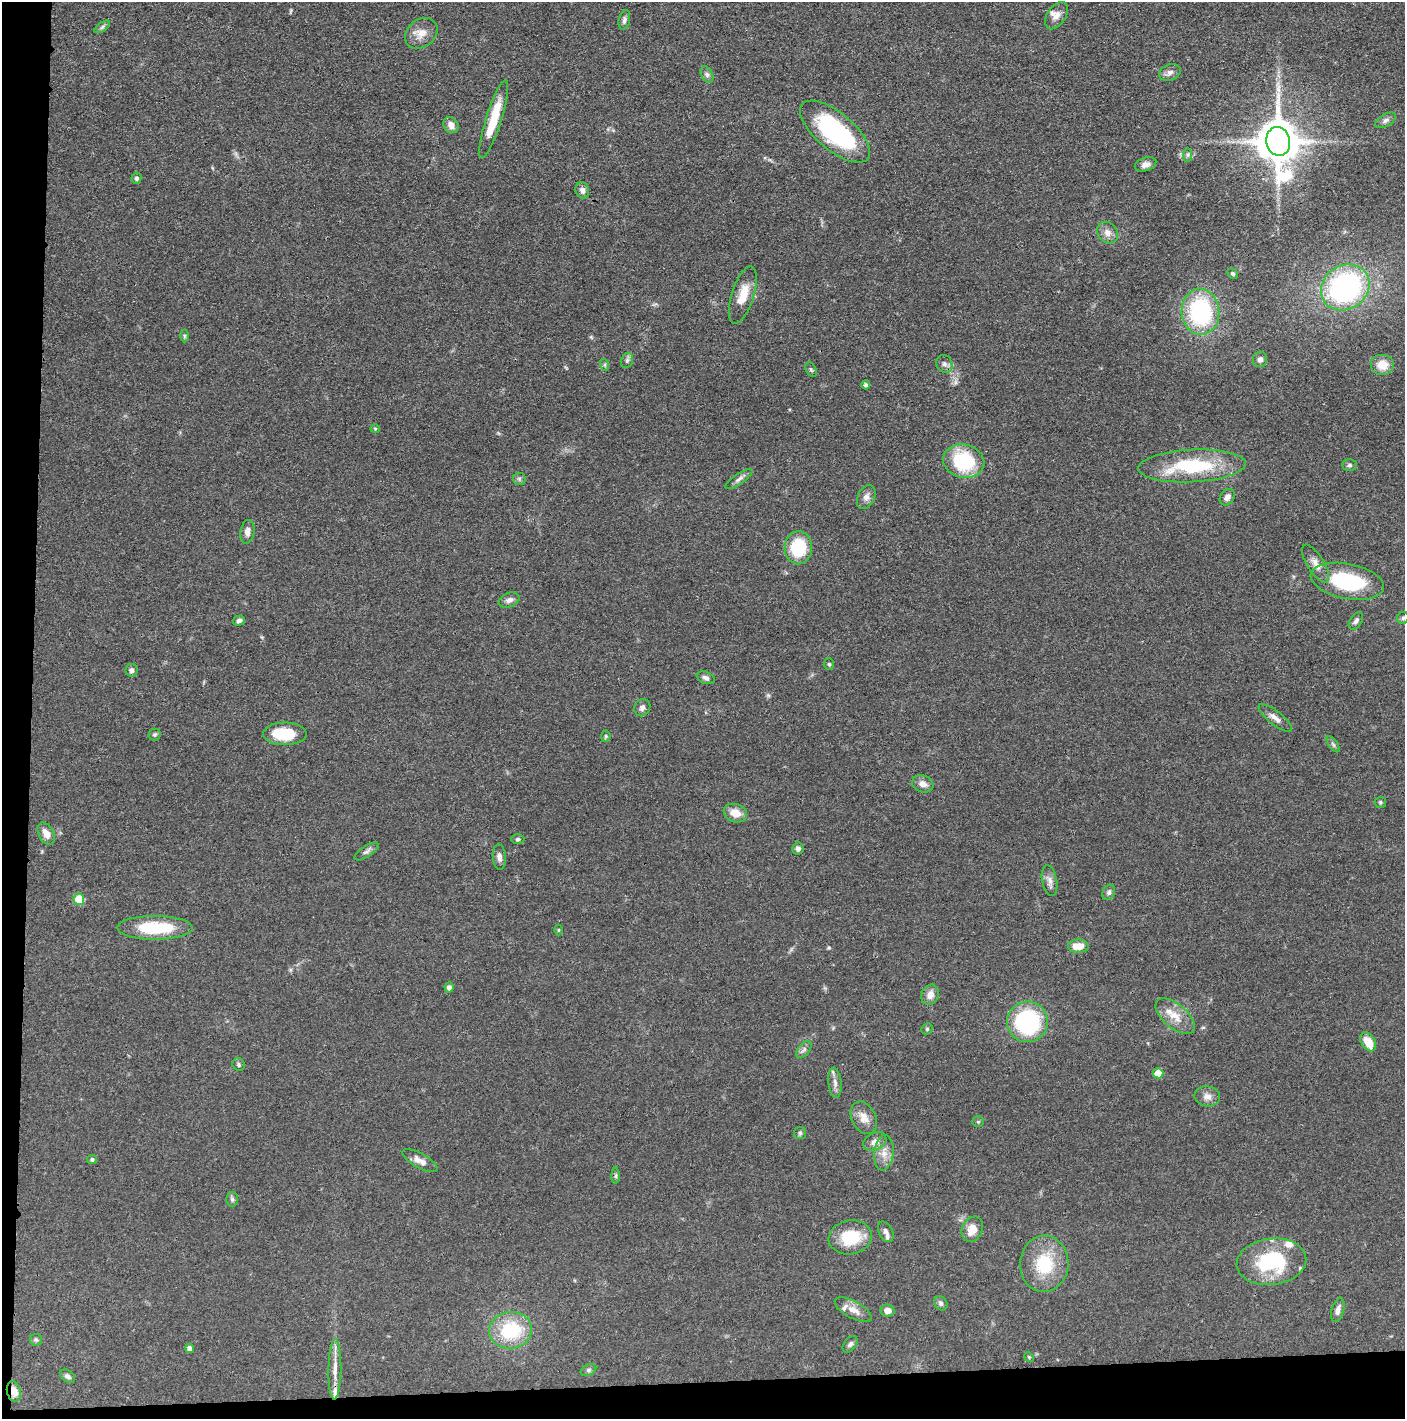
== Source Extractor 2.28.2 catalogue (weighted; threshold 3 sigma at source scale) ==
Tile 7 of 3 x 3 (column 1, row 3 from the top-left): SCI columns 13-1415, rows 7-1423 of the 4235 x 4264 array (HDU 1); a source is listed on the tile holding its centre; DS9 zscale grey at full resolution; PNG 1407 x 1421 px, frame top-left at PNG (2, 2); each listed source drawn as its Kron ellipse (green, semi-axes under 4 px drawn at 4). Shown black and unused: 5% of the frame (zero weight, under 3 of 4 exposures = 1% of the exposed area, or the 3 px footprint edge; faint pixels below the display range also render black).
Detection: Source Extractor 2.28.2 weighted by HDU 2 'WHT'; one run over the whole footprint, this tile lists its part. Background 0.0475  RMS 0.0051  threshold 0.023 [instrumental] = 3 sigma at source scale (4.5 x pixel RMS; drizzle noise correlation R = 1.50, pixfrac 1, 0.05/0.05 arcsec/px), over >= 5 px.
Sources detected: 111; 6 inside a brighter listed object's ellipse — not listed separately; the other 105 listed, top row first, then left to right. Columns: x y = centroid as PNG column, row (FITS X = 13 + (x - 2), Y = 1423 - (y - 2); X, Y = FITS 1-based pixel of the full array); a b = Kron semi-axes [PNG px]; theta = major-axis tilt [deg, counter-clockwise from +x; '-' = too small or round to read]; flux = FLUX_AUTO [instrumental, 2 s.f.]
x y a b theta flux
1056 16 15 9 56 3.6
624 20 10 5 77 1.7
102 27 9 4 36 1.1
421 33 18 13 40 6.1
1170 72 11 8 20 2.3
707 75 9 5 -64 1.5
494 119 41 8 73 16
1386 120 11 6 31 1.9
451 125 8 7 - 3.5
835 132 43 19 -40 60
1278 141 14 12 -77 1900
1187 155 7 4 90 1
1146 164 11 6 19 3
136 178 5 5 - 1.3
582 190 8 6 -70 2.2
1107 233 11 9 -51 3.6
1233 274 6 4 -45 1.2
1345 287 25 22 34 100
743 295 30 11 72 10
1200 312 23 19 -86 59
184 336 6 4 -90 0.67
1260 359 8 7 - 2
627 360 8 6 69 1.3
944 364 9 7 -62 1.9
605 365 6 4 -72 0.7
1382 365 12 10 0 7.6
811 370 8 5 -63 0.89
866 385 4 4 - 1.2
375 429 5 4 - 0.56
964 461 21 16 -13 35
1349 465 7 5 1 1.2
1192 466 54 16 3 40
519 479 6 6 - 1.1
739 479 16 5 34 2.1
866 497 13 8 64 2.9
1227 497 9 7 54 2.7
247 532 12 7 82 2.8
798 548 16 14 88 22
1316 563 21 8 -59 4.4
1347 581 37 17 -11 42
509 600 11 7 21 2.2
1403 618 6 6 - 0.98
239 620 6 5 - 1.5
1356 621 10 6 57 1.7
829 664 6 5 - 0.82
131 670 6 6 - 1.4
706 678 9 5 -24 1.7
642 708 9 7 59 1.8
1275 718 20 7 -39 3.6
285 734 22 11 0 20
154 735 6 6 - 0.88
606 736 5 5 - 0.72
1333 744 9 4 -55 1.1
923 784 11 8 -20 3.3
1380 802 5 5 - 0.8
735 813 12 9 -20 6.1
46 834 12 7 -63 4.6
518 839 7 4 1 0.93
798 848 6 5 - 1.6
366 851 14 5 33 1.8
499 857 13 6 -85 2.5
1050 881 16 7 -79 3
1109 892 8 6 63 1.5
79 899 5 5 - 14
155 928 37 12 0 26
559 930 5 3 - 0.53
1078 946 10 6 -2 7.7
449 988 5 4 - 2.3
930 995 10 8 63 3.8
1175 1016 24 12 -41 8
1027 1022 20 20 - 59
927 1029 6 5 - 0.7
1368 1042 10 6 -57 8.3
804 1050 10 5 52 1.7
239 1065 7 6 - 1
1158 1073 5 5 - 10
835 1083 15 6 -83 2.7
1207 1096 13 10 -10 3.3
864 1118 17 12 -64 5.4
978 1122 6 5 - 0.78
800 1133 6 6 - 0.9
875 1142 12 8 28 3.3
884 1153 17 9 83 5.3
92 1159 5 4 - 1.1
420 1161 20 7 -28 3.8
616 1176 8 4 89 0.93
232 1199 7 6 - 1.1
972 1229 13 10 65 6.3
886 1232 11 7 -63 2
850 1237 22 17 9 19
1271 1262 35 23 7 39
1044 1264 28 24 86 24
941 1303 7 6 - 1.6
853 1310 20 8 -28 4.6
887 1310 7 6 - 3.4
1338 1310 12 6 73 2.7
510 1330 21 18 9 30
36 1340 6 6 - 0.97
850 1344 9 6 52 1.6
190 1348 4 4 - 2.2
1029 1357 5 4 - 0.51
335 1369 30 6 89 6.3
588 1370 8 5 27 1.2
68 1376 8 5 -38 1.5
14 1391 10 7 -77 5
Overlapping masked pixels (flux is a lower limit): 2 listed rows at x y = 1278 141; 14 1391